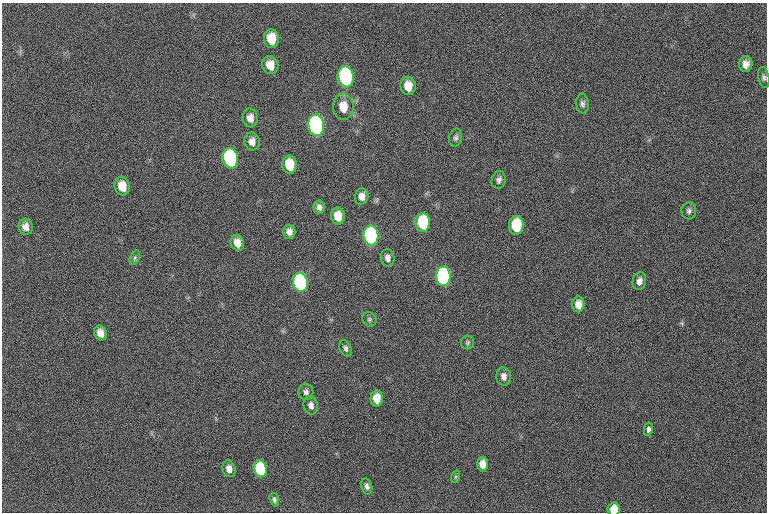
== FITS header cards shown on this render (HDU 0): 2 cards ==
NAXIS1  =                 765  / length of data axis 1
NAXIS2  =                 510  / length of data axis 2

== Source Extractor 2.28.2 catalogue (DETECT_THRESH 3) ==
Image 765 x 510 px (HDU 0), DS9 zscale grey, 1 PNG px = 1 image px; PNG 769 x 514 px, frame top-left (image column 1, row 510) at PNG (2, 3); each listed source drawn as its Kron ellipse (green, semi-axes under 4 px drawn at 4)
Background 152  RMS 16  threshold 48.8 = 3 sigma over >= 5 px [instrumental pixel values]
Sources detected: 48; all 48 listed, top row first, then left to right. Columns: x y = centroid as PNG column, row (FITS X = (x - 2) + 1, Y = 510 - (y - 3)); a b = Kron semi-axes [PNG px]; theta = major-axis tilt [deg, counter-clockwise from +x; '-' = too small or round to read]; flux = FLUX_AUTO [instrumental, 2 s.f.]
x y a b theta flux
271 39 9 7 -84 19000
746 64 8 6 87 6900
270 65 9 8 - 13000
346 77 11 8 -86 200000
764 77 11 5 -80 3000
408 86 9 7 -84 14000
583 104 10 6 -83 3500
343 107 13 10 -87 16000
250 118 9 7 -82 7200
316 125 10 8 -85 380000
456 138 9 6 78 3000
252 141 9 7 -79 7200
230 158 10 8 -80 180000
290 165 9 7 -81 28000
499 180 9 7 74 3700
122 186 9 7 -75 17000
362 196 8 6 81 6700
319 207 6 5 - 3700
689 211 8 7 - 3300
338 216 8 7 - 18000
423 222 9 7 -88 83000
516 225 9 7 86 61000
26 227 8 7 - 6700
289 232 7 6 - 5500
371 235 10 7 -87 270000
237 243 8 6 -69 9400
135 258 8 4 71 2300
388 258 8 6 -82 4600
443 276 10 7 -90 280000
639 281 9 6 79 5200
300 282 9 7 -83 260000
578 304 8 6 89 9700
369 319 7 6 - 2200
100 333 7 6 - 8900
468 343 7 6 - 2300
346 348 8 5 -64 2800
504 376 9 7 -84 5400
306 392 8 7 - 3600
377 398 8 6 90 19000
311 405 9 7 -78 5000
648 429 7 3 79 10000
482 464 7 5 -90 11000
229 469 8 6 -68 7600
260 469 8 6 -78 91000
455 477 6 4 71 1600
367 486 8 5 -77 3500
274 500 7 4 -74 2300
614 509 7 6 - 19000
At the frame edge (FLAGS 8, measured only in part): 1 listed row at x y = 614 509